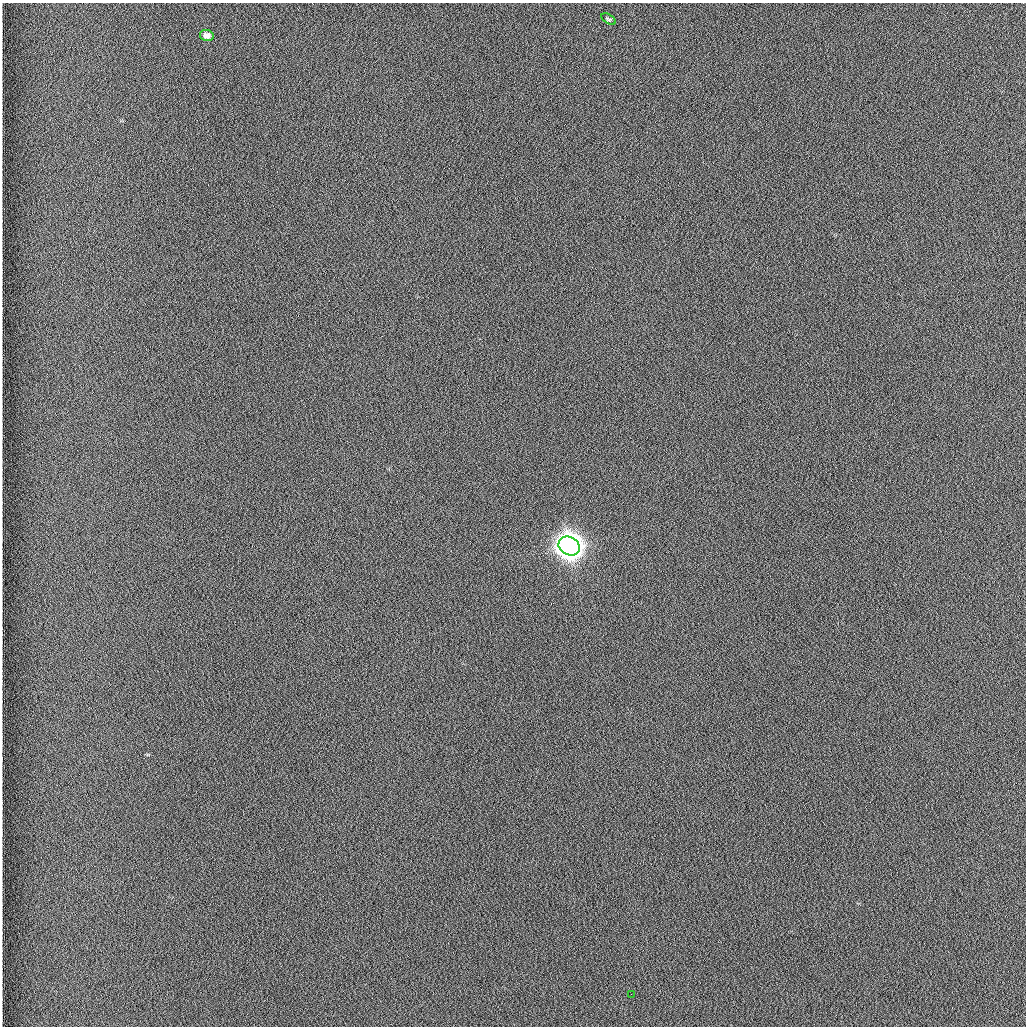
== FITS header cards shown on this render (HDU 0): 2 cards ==
NAXIS1  =                 1024 /fastest changing axis
NAXIS2  =                 1024 /next to fastest changing axis

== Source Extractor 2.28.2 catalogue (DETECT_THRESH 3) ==
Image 1024 x 1024 px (HDU 0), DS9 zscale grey, 1 PNG px = 1 image px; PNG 1028 x 1028 px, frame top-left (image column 1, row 1024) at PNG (2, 3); each listed source drawn as its Kron ellipse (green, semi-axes under 4 px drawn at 4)
Background 1270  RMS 5.9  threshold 17.7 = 3 sigma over >= 5 px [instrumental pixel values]
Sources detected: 4; all 4 listed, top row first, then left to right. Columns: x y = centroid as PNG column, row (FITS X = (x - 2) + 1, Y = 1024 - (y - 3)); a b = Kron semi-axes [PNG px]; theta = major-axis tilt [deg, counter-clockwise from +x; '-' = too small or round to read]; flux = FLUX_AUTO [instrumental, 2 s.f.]
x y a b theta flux
608 19 8 4 -31 680
207 35 7 5 -12 2600
569 546 11 9 -28 750000
631 994 2 2 - 160